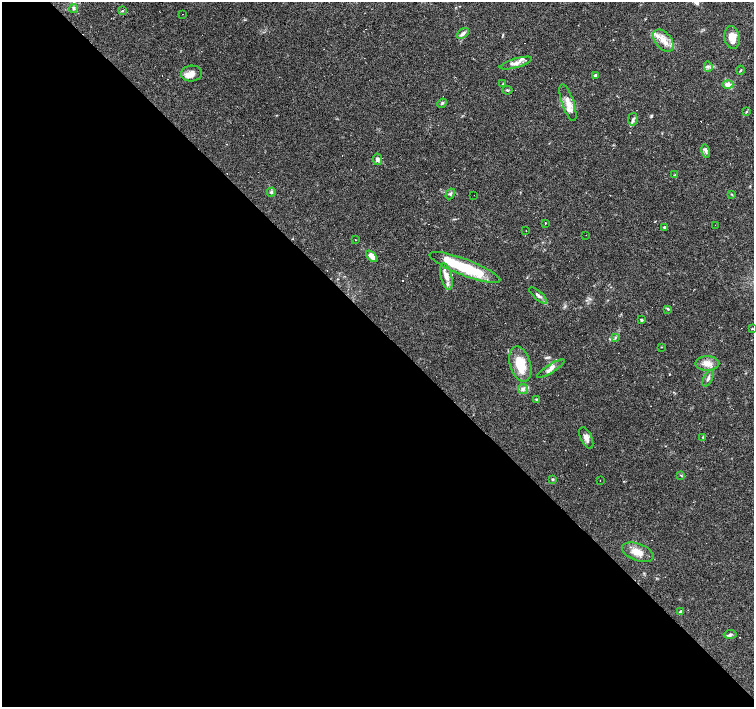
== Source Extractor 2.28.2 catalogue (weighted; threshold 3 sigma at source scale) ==
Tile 9 of 4 x 4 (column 1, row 3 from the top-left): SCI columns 1-1504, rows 1558-2966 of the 6018 x 6000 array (HDU 1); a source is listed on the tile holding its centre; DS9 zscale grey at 2 x 2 block average (1 PNG px = mean of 2 x 2 image px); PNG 756 x 709 px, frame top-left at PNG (2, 2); each listed source drawn as its Kron ellipse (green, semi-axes under 4 px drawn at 4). Shown black and unused: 54% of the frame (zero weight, under 3 of 4 exposures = <1% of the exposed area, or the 3 px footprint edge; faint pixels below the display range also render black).
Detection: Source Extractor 2.28.2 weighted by HDU 2 'WHT'; one run over the whole footprint, this tile lists its part. Background 0.105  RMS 0.0053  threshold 0.0237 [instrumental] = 3 sigma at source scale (4.5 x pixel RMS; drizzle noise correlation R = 1.50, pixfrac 1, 0.0396/0.0396 arcsec/px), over >= 5 px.
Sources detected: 89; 1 inside a brighter object's white glare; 26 cosmic-ray / hot-pixel residue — neither listed nor drawn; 8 inside a brighter listed object's ellipse — not listed separately; the other 54 listed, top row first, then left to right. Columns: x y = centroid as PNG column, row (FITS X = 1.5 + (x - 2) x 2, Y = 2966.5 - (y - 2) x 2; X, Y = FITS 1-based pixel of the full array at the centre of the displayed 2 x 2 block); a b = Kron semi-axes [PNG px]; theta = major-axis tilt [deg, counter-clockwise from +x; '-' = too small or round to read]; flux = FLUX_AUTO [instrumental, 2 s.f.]
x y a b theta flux
74 9 4 4 - 2.1
122 11 3 2 - 0.94
183 14 2 2 - 0.33
463 33 7 4 38 3.8
732 37 11 7 -80 15
663 40 13 8 -50 13
516 63 17 4 16 7.3
708 67 5 2 - 1.5
741 70 4 2 - 1.1
191 73 10 8 5 8.2
595 75 3 2 - 3
503 83 3 2 - 0.75
728 84 5 4 - 7.4
507 90 5 3 - 1.3
442 103 5 3 - 2.1
568 103 19 6 -71 11
746 112 3 3 - 1.1
633 119 6 4 80 2.8
706 151 7 4 -76 3.1
377 159 6 4 -81 4.6
675 175 3 2 - 0.94
271 192 4 4 - 2.3
450 194 6 4 59 2.1
731 194 3 3 - 1
474 195 2 2 - 0.55
545 223 2 2 - 3.6
715 225 2 2 - 0.44
664 227 3 3 - 1.4
526 230 2 2 - 0.51
586 235 2 2 - 0.64
355 240 2 2 - 0.77
372 256 7 4 -48 11
465 267 38 8 -21 72
446 276 13 5 -77 8.6
538 295 11 3 -41 4
668 309 3 3 - 1.5
641 320 3 2 - 1.5
752 329 3 2 - 0.78
615 338 4 2 - 1.2
661 347 3 2 - 0.58
707 363 12 7 1 9.9
520 364 18 10 -74 31
551 369 16 3 32 6
708 378 9 3 62 3.4
523 389 5 5 - 3.9
536 399 3 2 - 1.1
703 437 4 3 - 0.94
586 438 11 5 -65 6.9
681 475 3 2 - 0.91
552 479 3 3 - 1.3
600 480 2 2 - 0.72
638 552 16 8 -20 15
681 612 4 3 - 3
730 634 6 4 3 2.5
Diffuse or blended objects may show on this block-average render without a row.